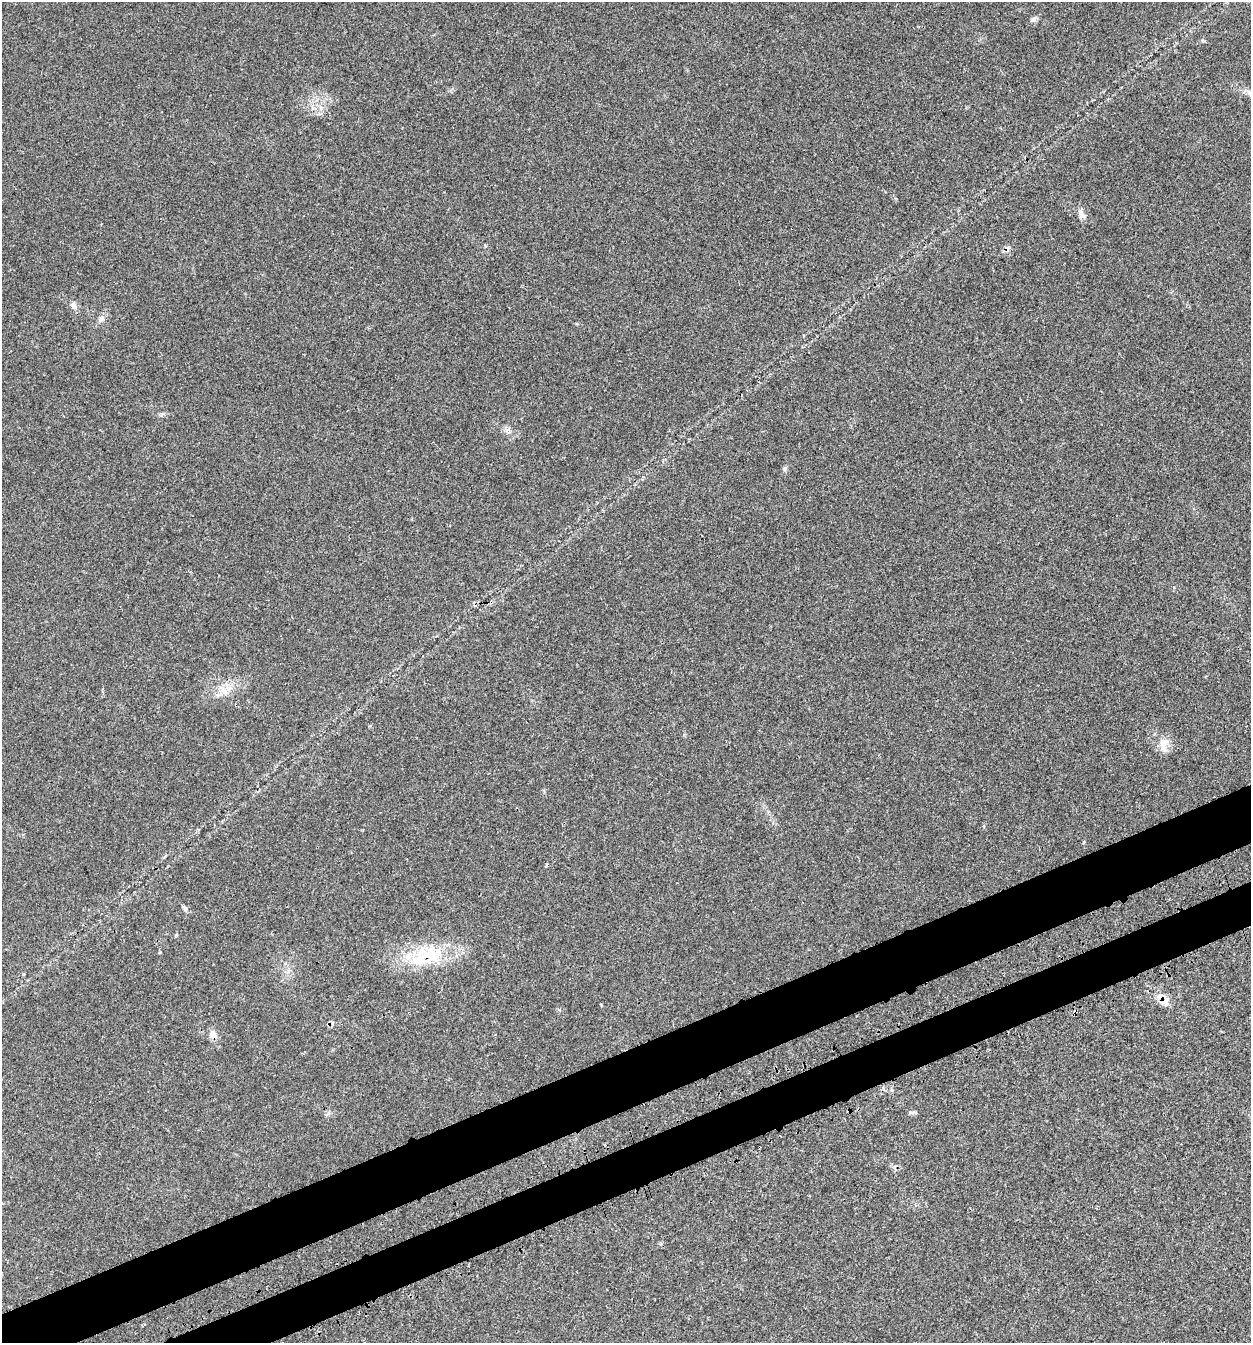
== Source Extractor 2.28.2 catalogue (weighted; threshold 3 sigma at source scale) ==
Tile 7 of 4 x 4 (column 3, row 2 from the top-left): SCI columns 2738-3986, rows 2798-4138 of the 5595 x 5585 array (HDU 1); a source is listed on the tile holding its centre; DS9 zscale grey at full resolution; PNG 1253 x 1345 px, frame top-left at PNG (2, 2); no overlay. Shown black and unused: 7% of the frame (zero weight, under 3 of 4 exposures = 8% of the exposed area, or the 3 px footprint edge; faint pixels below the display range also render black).
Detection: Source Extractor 2.28.2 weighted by HDU 2 'WHT'; one run over the whole footprint, this tile lists its part. Background 0.0393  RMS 0.0038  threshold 0.017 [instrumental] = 3 sigma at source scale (4.5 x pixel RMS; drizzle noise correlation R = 1.50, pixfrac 1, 0.05/0.05 arcsec/px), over >= 5 px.
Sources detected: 18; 1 cosmic-ray / hot-pixel residue — not listed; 2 inside a brighter listed object's ellipse — not listed separately; the other 15 listed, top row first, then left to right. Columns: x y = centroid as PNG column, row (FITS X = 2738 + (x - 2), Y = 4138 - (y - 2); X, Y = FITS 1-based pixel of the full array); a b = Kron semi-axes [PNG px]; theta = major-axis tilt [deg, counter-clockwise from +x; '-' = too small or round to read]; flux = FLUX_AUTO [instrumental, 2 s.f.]
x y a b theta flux
1033 19 7 6 - 0.94
1203 41 6 4 -2 0.47
1250 92 12 6 -29 1.6
1081 214 15 7 -70 2
74 306 11 7 -74 1.5
101 318 9 7 46 1.3
785 469 6 5 - 0.73
225 691 13 4 -52 1.8
1163 744 18 11 70 3.9
185 908 10 4 -55 0.88
431 957 39 25 -30 18
1165 1001 12 9 51 2.6
559 1010 5 3 - 0.47
213 1035 12 9 87 2.3
911 1112 7 4 0 0.73
Overlapping masked pixels (flux is a lower limit): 2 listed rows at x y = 431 957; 1165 1001
Isophote crosses this tile's border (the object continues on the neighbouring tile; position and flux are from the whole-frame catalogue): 1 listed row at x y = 1250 92
Unlisted compact peaks at least as high as the median listed source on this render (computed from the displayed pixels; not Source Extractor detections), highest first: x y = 160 952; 161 415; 601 1005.